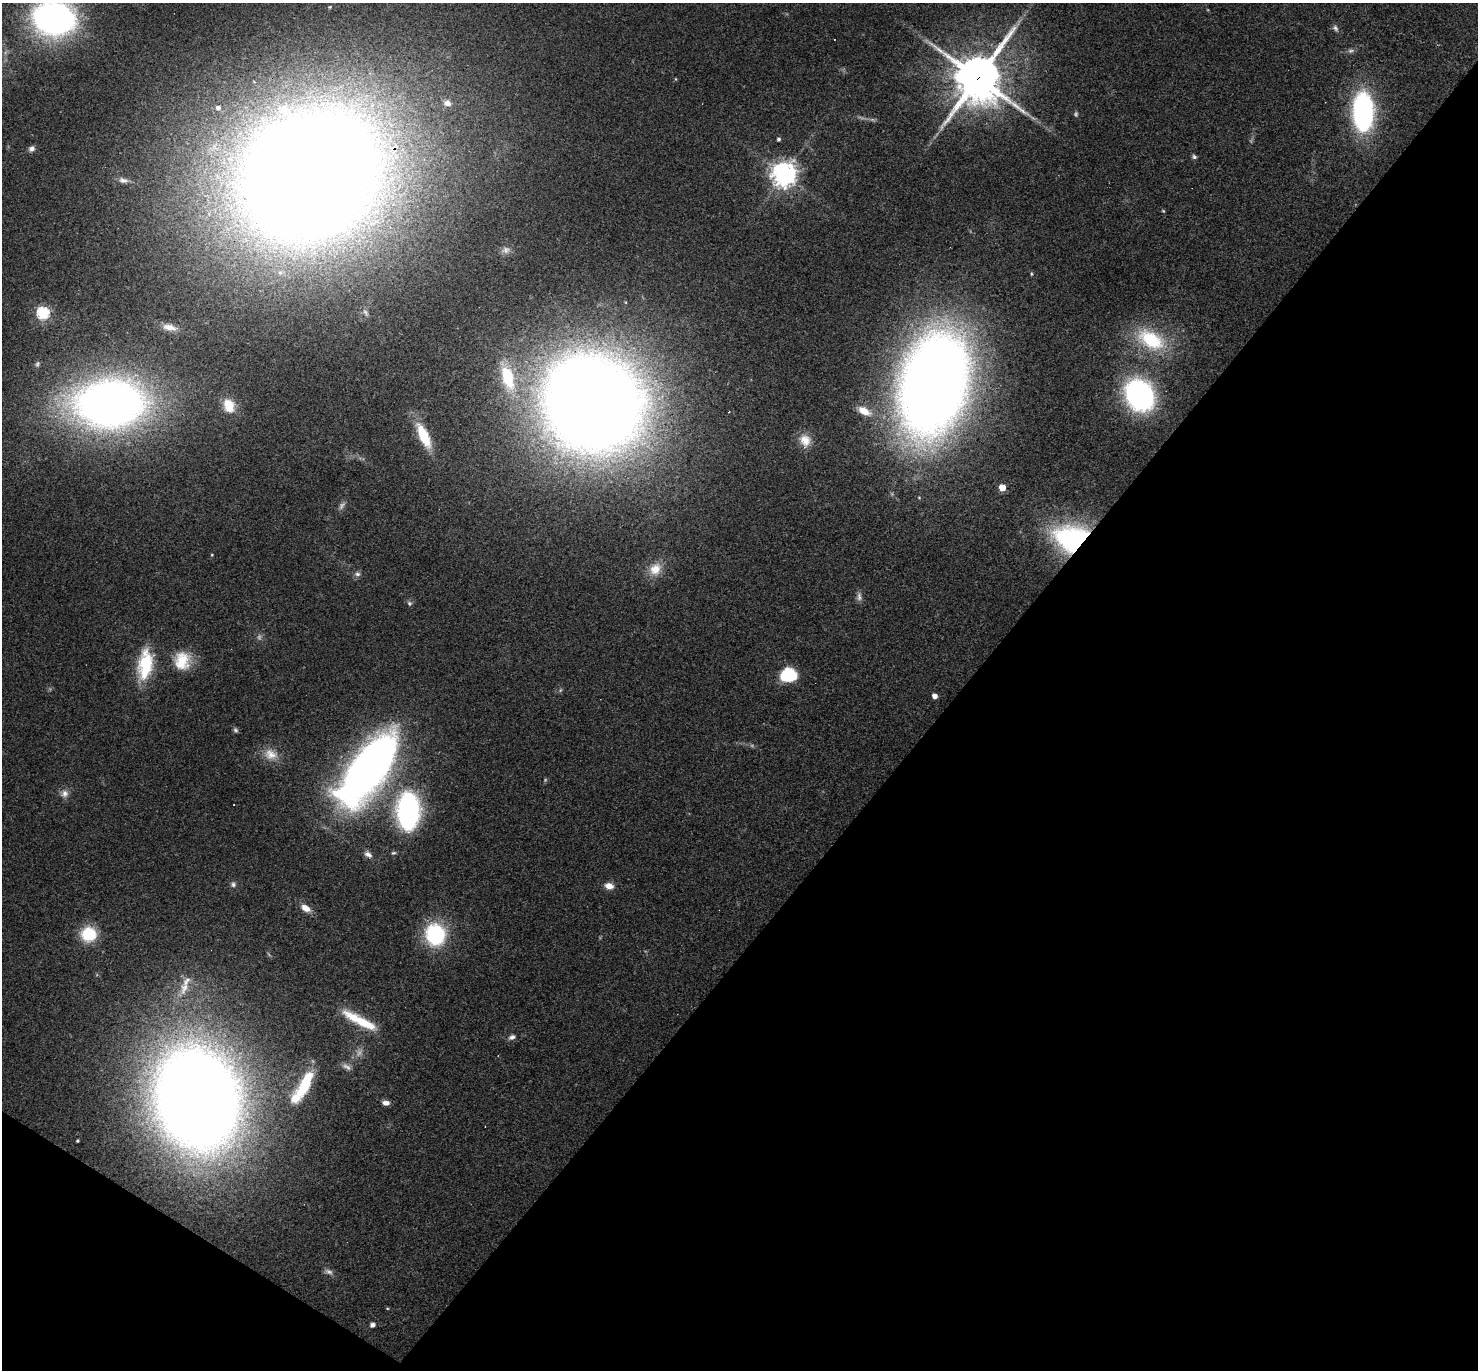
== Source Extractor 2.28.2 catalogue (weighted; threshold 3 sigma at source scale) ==
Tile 15 of 4 x 4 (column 3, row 4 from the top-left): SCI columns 2951-4426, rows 289-1656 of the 5901 x 5907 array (HDU 1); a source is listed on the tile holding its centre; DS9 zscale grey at full resolution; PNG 1480 x 1372 px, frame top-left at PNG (2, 3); no overlay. Shown black and unused: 38% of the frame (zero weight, under 3 of 4 exposures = <1% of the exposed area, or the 3 px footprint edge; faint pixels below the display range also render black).
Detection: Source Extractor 2.28.2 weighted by HDU 2 'WHT'; one run over the whole footprint, this tile lists its part. Background 0.0572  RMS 0.0052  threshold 0.0232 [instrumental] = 3 sigma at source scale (4.5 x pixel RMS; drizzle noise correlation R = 1.50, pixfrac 1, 0.05/0.05 arcsec/px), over >= 5 px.
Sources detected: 83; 13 too faint to see at this stretch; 3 inside a brighter object's white glare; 1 cosmic-ray / hot-pixel residue — not listed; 3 inside a brighter listed object's ellipse — not listed separately; the other 63 listed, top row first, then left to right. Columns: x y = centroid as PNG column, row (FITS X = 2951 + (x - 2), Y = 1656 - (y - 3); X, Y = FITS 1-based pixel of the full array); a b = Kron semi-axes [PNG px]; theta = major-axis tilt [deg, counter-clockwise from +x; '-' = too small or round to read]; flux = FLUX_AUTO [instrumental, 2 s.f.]
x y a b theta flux
330 7 5 4 - 0.64
54 18 28 21 -7 260
1335 28 10 7 -59 1.8
1351 51 9 7 12 1.7
978 78 18 16 68 2200
676 79 5 3 - 0.41
447 103 9 7 -14 3.2
218 108 6 6 - 2.4
1363 112 32 17 -90 120
778 139 5 4 - 1.2
32 149 7 6 - 2.1
1194 157 6 5 - 1.2
784 174 8 8 - 610
310 175 93 75 33 2300
123 180 14 7 -11 2.8
1163 211 4 4 - 0.57
506 250 12 9 5 2.7
366 312 12 5 -58 1.4
43 313 6 6 - 77
169 327 18 8 -12 4.4
1151 340 40 23 -28 38
508 377 43 17 -74 31
934 384 70 43 76 1000
1140 395 19 16 -55 200
110 403 56 37 4 460
229 405 13 9 -67 14
595 406 61 54 31 1600
864 411 19 10 -28 7.3
423 435 26 10 -65 21
805 440 17 14 -72 7.6
1002 487 5 5 - 12
1077 541 38 36 60 78
212 555 4 3 - 0.48
655 569 18 15 52 9.2
357 574 8 6 -4 1.7
409 603 7 6 - 1.2
182 661 23 21 -89 16
145 665 39 17 81 29
788 675 16 12 8 25
560 690 6 5 - 0.89
935 696 4 4 - 3.9
235 730 7 6 - 1.1
271 754 21 15 -18 8.6
368 770 73 29 54 390
64 794 11 10 - 3.4
408 811 25 15 90 150
393 853 7 5 14 0.96
368 854 10 7 -26 2.6
233 884 7 7 - 1.6
609 886 10 7 -9 4.8
305 908 12 7 -31 5.6
89 934 17 16 - 21
435 935 15 14 - 68
184 988 26 12 59 8.7
360 1020 44 10 -28 22
512 1037 10 6 22 2
347 1067 14 7 -28 2.5
305 1085 29 10 64 30
197 1099 63 50 -75 1400
386 1103 8 5 -6 2.9
77 1141 3 3 - 0.64
387 1308 5 3 - 0.46
372 1325 6 5 - 2.1
Overlapping masked pixels (flux is a lower limit): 3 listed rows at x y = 978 78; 310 175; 1077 541
Isophote crosses this tile's border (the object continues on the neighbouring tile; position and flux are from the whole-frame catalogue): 1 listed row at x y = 54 18